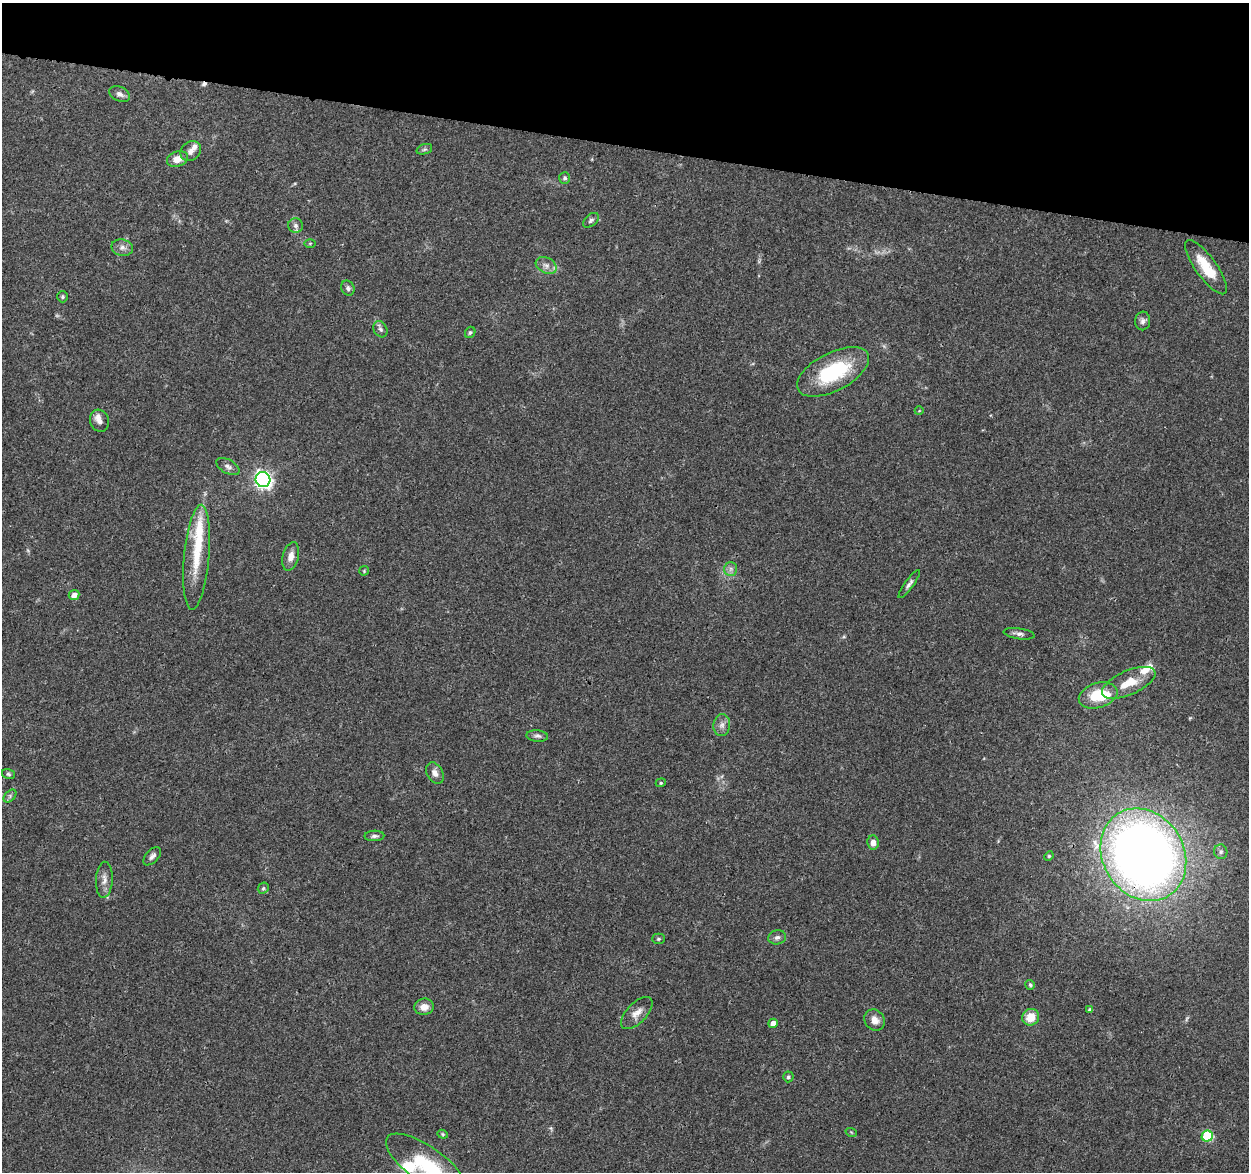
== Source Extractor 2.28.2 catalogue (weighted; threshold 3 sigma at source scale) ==
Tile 2 of 4 x 4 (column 2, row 1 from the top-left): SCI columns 1265-2511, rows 3753-4922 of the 5014 x 5210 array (HDU 1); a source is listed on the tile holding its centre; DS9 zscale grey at full resolution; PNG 1251 x 1174 px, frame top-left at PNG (2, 3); each listed source drawn as its Kron ellipse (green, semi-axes under 4 px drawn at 4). Shown black and unused: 12% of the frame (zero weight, under 3 of 4 exposures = <1% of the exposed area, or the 3 px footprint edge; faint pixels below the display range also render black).
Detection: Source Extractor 2.28.2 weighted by HDU 2 'WHT'; one run over the whole footprint, this tile lists its part. Background 0.0369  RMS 0.0034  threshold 0.0152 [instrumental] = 3 sigma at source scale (4.5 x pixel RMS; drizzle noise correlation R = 1.50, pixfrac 1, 0.0396/0.0396 arcsec/px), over >= 5 px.
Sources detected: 67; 1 too faint to see at this stretch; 1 inside a brighter object's white glare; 1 cosmic-ray / hot-pixel residue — neither listed nor drawn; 6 inside a brighter listed object's ellipse — not listed separately; the other 58 listed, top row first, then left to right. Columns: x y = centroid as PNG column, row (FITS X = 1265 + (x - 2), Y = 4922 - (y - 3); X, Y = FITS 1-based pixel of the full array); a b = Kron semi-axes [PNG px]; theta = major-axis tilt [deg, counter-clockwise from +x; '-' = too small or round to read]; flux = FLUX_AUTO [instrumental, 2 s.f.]
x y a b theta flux
120 94 11 7 -26 1.5
424 149 8 5 19 0.64
191 151 11 9 41 1.8
177 159 11 7 18 3.4
565 178 6 5 - 0.81
591 220 9 5 40 0.92
296 226 7 7 - 1
310 243 5 3 - 0.36
122 248 11 8 -12 1.7
546 265 11 7 -28 1.7
1206 267 32 10 -54 9.7
348 288 8 6 -67 0.9
62 297 5 5 - 0.54
1143 321 9 7 82 1.2
380 329 8 6 -62 1
470 332 6 5 - 0.6
833 372 39 19 28 24
919 411 4 3 - 0.24
99 421 11 9 -72 1.6
228 466 13 6 -29 1.4
263 480 7 7 - 120
291 556 14 8 76 2.8
196 557 53 12 85 12
731 569 7 6 - 1.1
364 571 5 5 - 0.41
909 584 17 4 54 1.3
74 595 5 5 - 2
1019 634 16 5 -8 1.3
1129 683 29 12 24 7.1
1098 695 20 12 16 10
722 725 11 8 81 1.7
537 736 11 5 -4 1
435 773 11 8 -60 2
8 774 6 5 - 0.58
661 783 5 4 - 0.48
10 796 8 5 46 0.73
374 836 10 5 2 0.96
873 843 7 5 -84 1.9
1221 852 7 6 - 0.92
1143 855 48 40 -58 320
152 856 11 6 48 1.3
1049 856 5 4 - 0.47
104 880 18 8 88 2.4
263 888 6 5 - 0.53
777 937 9 7 14 1.1
658 939 6 5 - 0.55
1030 985 5 4 - 0.56
424 1007 10 8 7 2.7
1090 1010 4 4 - 0.78
637 1013 20 10 46 3.1
1031 1017 9 8 - 5.4
875 1020 11 9 -56 2.7
773 1023 5 4 - 2.9
788 1077 5 5 - 0.66
851 1132 6 3 -19 0.33
443 1134 5 4 - 0.41
1207 1136 5 5 - 21
426 1165 47 18 -35 20
Overlapping masked pixels (flux is a lower limit): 1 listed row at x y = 1143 855
Isophote crosses this tile's border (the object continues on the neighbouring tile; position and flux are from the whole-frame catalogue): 1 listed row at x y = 426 1165